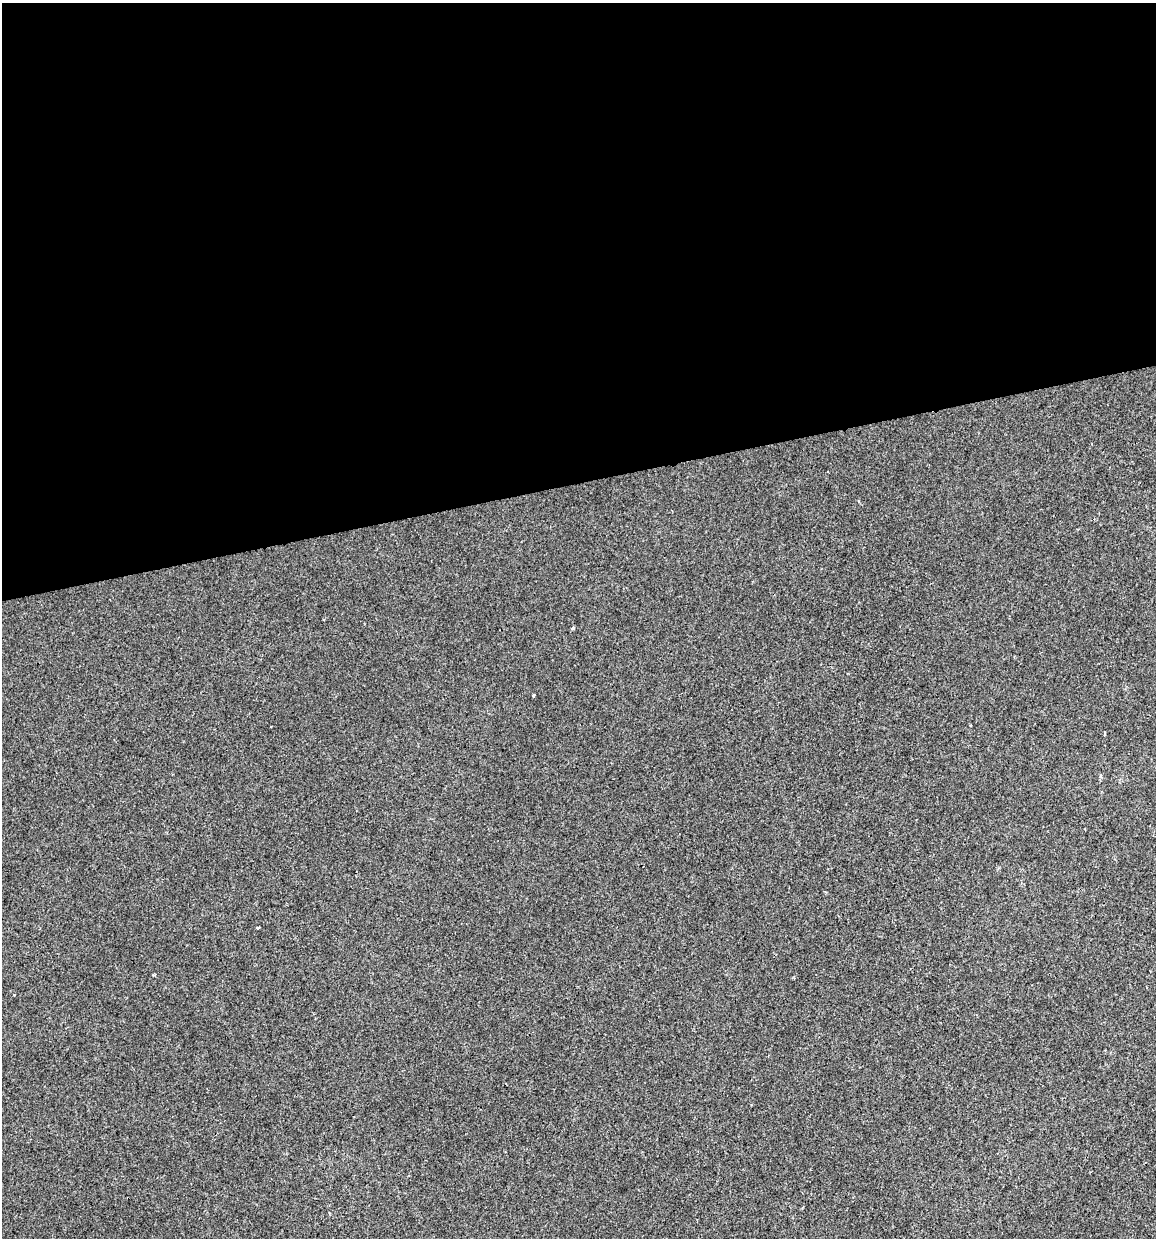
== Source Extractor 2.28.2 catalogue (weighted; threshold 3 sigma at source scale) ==
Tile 2 of 4 x 4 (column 2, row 1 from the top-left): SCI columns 1186-2339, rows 3709-4944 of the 4724 x 4944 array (HDU 1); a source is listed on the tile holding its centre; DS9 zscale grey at full resolution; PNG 1158 x 1240 px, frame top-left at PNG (2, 3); no overlay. Shown black and unused: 39% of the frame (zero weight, under 2 of 3 exposures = <1% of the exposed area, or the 3 px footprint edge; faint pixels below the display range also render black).
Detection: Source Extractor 2.28.2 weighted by HDU 2 'WHT'; one run over the whole footprint, this tile lists its part. Background -8.66e-04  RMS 0.0043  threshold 0.0192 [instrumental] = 3 sigma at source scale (4.5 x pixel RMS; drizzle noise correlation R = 1.50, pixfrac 1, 0.0396/0.0396 arcsec/px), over >= 5 px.
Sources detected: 3; all 3 listed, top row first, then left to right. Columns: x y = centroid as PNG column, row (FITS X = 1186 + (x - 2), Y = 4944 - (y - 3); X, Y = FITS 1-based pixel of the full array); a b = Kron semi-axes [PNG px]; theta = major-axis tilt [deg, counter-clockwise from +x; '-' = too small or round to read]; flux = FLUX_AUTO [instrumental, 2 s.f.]
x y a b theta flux
534 695 3 3 - 0.97
258 928 3 2 - 0.5
14 995 3 3 - 0.71